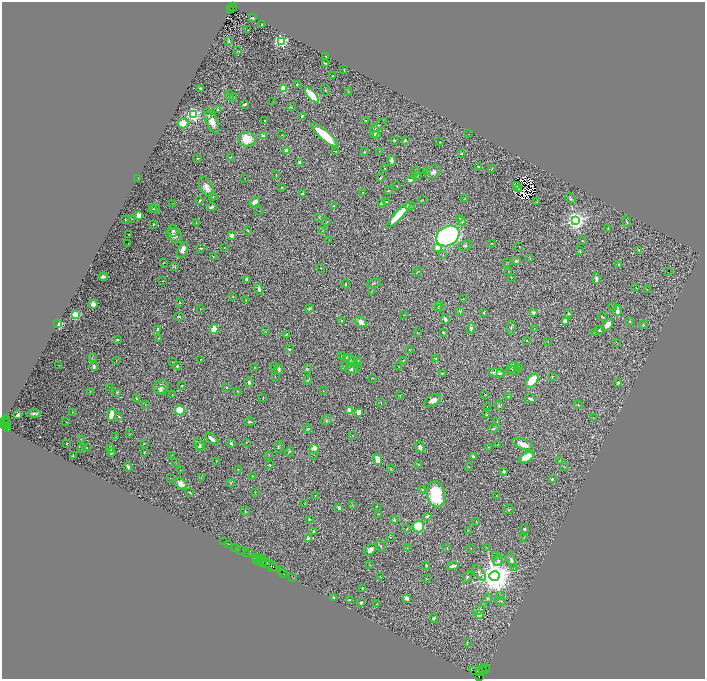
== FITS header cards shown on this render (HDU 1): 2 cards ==
NAXIS1  =                 1406
NAXIS2  =                 1353

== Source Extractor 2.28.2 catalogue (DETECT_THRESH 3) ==
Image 1406 x 1353 px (HDU 1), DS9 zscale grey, zoomed out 1/2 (1 PNG px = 2 x 2 image px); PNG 707 x 681 px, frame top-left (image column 2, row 1353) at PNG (2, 2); each listed source drawn as its Kron ellipse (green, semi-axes under 4 px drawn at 4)
Background 1.95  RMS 0.027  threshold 0.0806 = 3 sigma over >= 5 px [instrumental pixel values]
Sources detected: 465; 72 cannot appear on this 1/2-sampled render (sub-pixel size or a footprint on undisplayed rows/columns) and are neither listed nor drawn; the other 393 listed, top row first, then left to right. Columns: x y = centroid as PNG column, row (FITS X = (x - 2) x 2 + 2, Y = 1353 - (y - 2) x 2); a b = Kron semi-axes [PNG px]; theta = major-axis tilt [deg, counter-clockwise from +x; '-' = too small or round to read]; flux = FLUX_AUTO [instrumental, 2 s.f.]
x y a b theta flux
233 7 4 2 - 1200
231 9 2 1 - 250
252 18 4 2 - 5.9
262 25 2 2 - 3.7
248 30 2 1 - 1.9
228 41 4 3 - 5.7
281 41 3 3 - 1400
237 51 3 2 - 2.3
326 56 2 2 - 2.3
325 63 3 2 - 7.7
344 70 3 1 - 3.6
333 76 2 2 - 8.7
297 84 2 2 - 4.2
200 88 2 2 - 8.7
284 89 4 4 - 130
325 90 6 2 -74 4
348 91 3 2 - 2.7
230 95 5 3 - 11
312 95 9 4 -49 180
234 98 2 2 - 3.4
273 102 2 1 - 1.4
244 104 4 2 - 11
292 107 4 2 - 3.7
218 110 3 3 - 6.1
193 114 3 3 - 1700
207 115 2 2 - 5.3
302 116 3 2 - 8.4
365 120 3 2 - 2.8
211 121 13 5 -66 66
265 121 2 1 - 3.7
183 123 5 5 - 82
378 125 10 2 37 5.9
374 132 7 4 75 20
468 134 2 1 - 14
281 135 2 2 - 1.8
324 135 17 5 -41 200
377 135 4 3 - 33
263 136 3 3 - 24
247 139 8 7 - 130
394 140 3 3 - 7.3
405 140 4 3 - 12
440 142 2 1 - 2.4
287 150 3 3 - 51
336 151 2 1 - 2.3
379 151 3 2 - 2.5
364 152 3 3 - 5.2
461 153 3 3 - 8.3
230 157 2 1 - 2.4
198 158 3 2 - 4.1
391 160 5 3 - 12
300 162 3 2 - 30
478 167 3 2 - 4
385 168 2 1 - 2
492 169 3 2 - 3.2
416 171 4 3 - 4.9
426 171 2 2 - 1.8
433 172 8 6 39 21
276 175 3 2 - 3
418 175 3 3 - 4.9
138 178 3 2 - 1.5
380 178 3 1 - 4.2
245 179 2 1 - 1.8
410 180 4 3 - 19
396 186 4 2 - 3.1
516 186 2 1 - 1.7
206 187 11 6 -60 47
282 187 2 1 - 2
518 189 4 1 - 0.47
388 191 3 2 - 5.4
363 192 2 1 - 2
302 193 3 3 - 4.9
212 197 3 2 - 4.2
465 199 3 2 - 2.2
571 199 6 3 -44 11
422 200 3 2 - 2.4
200 201 3 2 - 7
255 202 6 3 39 43
386 202 3 2 - 4.4
537 202 2 2 - 1.7
173 203 2 1 - 1.6
381 204 3 2 - 4.1
334 206 3 2 - 4
410 206 5 3 - 9.7
212 207 5 3 - 15
153 209 3 2 - 3.7
155 209 4 3 - 4.7
259 211 4 1 - 2.2
139 215 2 2 - 150
399 215 17 4 46 170
319 217 4 2 - 2.9
460 218 3 2 - 3.5
131 219 2 1 - 2.7
125 220 2 1 - 2
576 220 4 3 - 3800
462 221 5 4 - 16
627 221 5 3 - 6.3
327 222 3 3 - 3.3
196 223 3 3 - 2.9
153 224 3 2 - 3.8
608 228 2 2 - 2.3
322 230 3 2 - 2
173 231 5 5 - 12
248 231 3 2 - 4.2
129 234 2 1 - 1.8
174 235 8 6 -39 30
232 235 4 3 - 38
448 236 12 9 32 1400
329 240 2 1 - 1.4
582 241 3 2 - 4.1
128 243 2 1 - 1.4
491 243 2 2 - 2.5
465 246 7 4 24 9.8
519 246 3 2 - 2.2
201 248 3 2 - 6.2
224 248 2 1 - 1.1
437 248 2 2 - 81
183 250 8 5 70 42
639 250 2 2 - 17
580 251 4 2 - 3.4
443 255 3 3 - 4.7
213 257 4 2 - 3.4
530 258 3 2 - 2.1
516 261 5 4 - 11
163 262 2 1 - 2.6
507 262 3 2 - 2.4
618 264 3 2 - 3.5
175 267 4 3 - 5.2
321 268 2 2 - 3.8
509 271 2 1 - 2.2
668 271 2 1 - 27
417 272 5 1 - 3.2
103 277 4 3 - 14
511 277 3 1 - 1.8
596 278 5 3 - 21
247 280 2 2 - 16
163 281 4 2 - 2.7
374 283 8 3 15 6.1
345 284 4 2 - 4.6
636 288 2 1 - 2
259 289 6 3 -73 14
647 289 2 1 - 1.4
372 290 3 2 - 1.7
233 297 2 2 - 4.1
463 299 2 2 - 1.8
246 300 2 1 - 1.6
180 303 2 2 - 2.5
93 304 4 4 - 30
439 306 5 1 - 2.8
613 307 4 2 - 3.4
309 308 4 2 - 6.3
439 308 3 2 - 3.7
201 309 3 2 - 1.8
459 311 4 2 - 3.9
617 311 5 2 - 46
484 312 3 3 - 6.2
533 312 2 2 - 46
568 314 3 3 - 5.4
75 315 3 3 - 530
404 315 2 2 - 2.3
179 317 5 2 - 5.8
602 317 4 2 - 5
445 319 5 3 - 15
341 320 3 2 - 2.8
565 321 3 3 - 35
630 321 3 2 - 4.8
361 322 6 4 -34 41
58 324 2 2 - 630
608 325 7 4 50 56
643 325 5 2 - 4.2
471 328 5 3 - 13
511 328 7 2 81 6.5
214 329 5 3 - 100
534 329 2 1 - 1.7
158 330 4 3 - 12
599 330 4 3 - 5.9
265 331 3 2 - 2
443 332 3 2 - 11
417 333 2 2 - 3.1
594 333 2 1 - 1.4
286 334 3 2 - 4.3
158 338 2 2 - 3.3
117 340 3 2 - 5.3
527 340 2 1 - 3
548 342 2 2 - 2.2
616 342 2 1 - 2.1
289 349 2 2 - 7.4
409 350 3 2 - 3.5
341 356 2 1 - 2.4
92 358 3 2 - 3.4
347 358 3 3 - 4.8
436 358 2 2 - 2.5
350 359 6 3 -41 6.7
200 360 2 1 - 2.3
357 360 3 2 - 3.2
403 360 2 2 - 3.5
116 361 2 1 - 1.5
173 362 2 2 - 1.7
353 362 6 4 36 12
59 365 2 1 - 1.7
94 366 4 3 - 13
177 366 4 3 - 6.8
275 366 2 1 - 12
255 367 2 2 - 2.3
344 367 3 2 - 2.9
357 367 2 1 - 2.5
399 367 2 2 - 2.1
512 368 7 4 40 9.6
518 368 5 2 - 3.1
279 369 5 3 - 13
307 369 3 3 - 4.7
351 369 6 4 -18 12
513 370 6 3 3 5.2
496 373 8 3 -9 26
500 373 3 2 - 6
442 374 3 3 - 4.9
275 377 3 2 - 2
552 377 3 2 - 3.1
372 378 2 2 - 2
308 380 4 4 - 6.3
532 381 8 5 52 180
249 382 4 3 - 16
618 383 3 3 - 11
182 386 3 2 - 2
109 387 2 1 - 0.99
161 387 8 6 19 27
226 387 2 2 - 4.4
90 391 2 2 - 4.8
161 391 6 3 -2 8.3
237 391 2 1 - 2.2
323 391 2 1 - 1.3
117 392 4 3 - 5.2
172 395 2 1 - 2.4
400 395 3 2 - 3.7
485 395 2 2 - 3
509 397 3 1 - 1.7
263 398 3 2 - 2.4
137 399 3 2 - 4.9
530 399 6 2 -25 13
433 400 9 5 30 35
380 402 2 2 - 1.6
145 404 2 1 - 1.6
499 405 5 3 - 5.6
578 405 5 2 - 4
487 407 2 1 - 2.7
180 410 5 5 - 150
349 411 4 4 - 38
72 412 2 1 - 1.7
359 412 4 4 - 44
34 413 6 3 4 14
18 415 4 3 - 20
111 415 6 3 72 65
486 415 2 2 - 20
119 417 3 2 - 4.6
594 418 2 1 - 2.4
6 419 4 2 - 490
326 420 6 3 36 6.6
497 421 3 2 - 2.9
4 422 3 2 - 330
66 422 2 1 - 4.5
249 422 5 3 - 6.7
5 424 5 3 - 1600
6 426 2 2 - 530
7 429 3 2 - 140
308 429 4 3 - 5.4
493 429 5 4 - 6.9
129 434 3 2 - 2
353 435 3 2 - 2.6
116 437 3 2 - 2.5
81 439 3 2 - 2
212 439 8 3 -40 28
246 442 2 2 - 2.4
67 443 2 1 - 3.6
144 443 2 2 - 3.3
231 443 4 3 - 6.7
200 444 7 2 -54 7.6
523 444 11 5 -23 59
498 445 2 1 - 1.4
199 447 4 3 - 5.2
278 447 6 3 83 6
420 447 6 5 - 13
489 447 2 2 - 2.4
82 448 2 1 - 1.6
87 448 2 1 - 1.1
314 448 4 4 - 82
110 449 3 2 - 22
144 452 3 2 - 4.9
289 452 5 3 - 6.7
111 453 3 2 - 12
172 455 2 2 - 1.8
269 455 2 1 - 1.7
314 455 2 1 - 9.2
73 456 2 1 - 2.9
473 456 3 2 - 11
527 457 8 4 29 130
378 459 6 4 -67 51
216 461 3 1 - 1.5
559 461 2 2 - 3
175 462 3 2 - 2.1
418 464 2 2 - 5
269 465 2 2 - 4.6
128 467 5 3 - 12
468 467 3 2 - 2.2
564 467 3 2 - 2.1
238 469 2 2 - 1.8
391 469 4 2 - 3.4
181 470 2 1 - 2.5
504 471 3 2 - 11
252 476 2 1 - 1.4
201 477 2 1 - 1.5
170 478 2 1 - 1.5
552 479 2 2 - 8.3
230 483 4 3 - 4.2
181 484 6 5 - 40
422 490 3 2 - 2.7
189 492 3 3 - 4
255 492 3 2 - 2.6
436 494 13 9 -79 300
315 495 2 1 - 1.8
497 496 2 2 - 1.9
305 504 2 2 - 1.9
353 504 3 2 - 1.8
377 506 3 2 - 1.9
339 508 4 3 - 9.1
509 509 5 3 - 5.6
245 511 4 1 - 2.6
378 514 3 2 - 2.3
427 516 4 3 - 14
309 519 2 2 - 6.4
394 520 4 3 - 5.9
476 522 3 2 - 2.8
418 527 6 5 - 210
407 529 3 2 - 2.1
525 529 3 3 - 19
468 530 3 2 - 2.5
313 531 3 3 - 6.8
390 537 2 1 - 2.9
308 538 3 2 - 73
524 538 3 3 - 4.2
224 542 3 2 - 250
228 544 2 1 - 320
381 546 6 4 -71 7.5
235 548 4 2 - 540
407 548 2 1 - 1.5
447 548 2 1 - 2.8
471 548 2 2 - 4.5
486 548 3 2 - 1.9
240 550 5 2 - 380
370 550 7 4 40 37
249 553 2 1 - 53
247 554 3 1 - 310
496 555 4 3 - 4.1
255 558 3 1 - 500
257 558 3 2 - 370
260 559 3 2 - 250
262 559 3 2 - 400
258 560 5 1 - 350
511 560 8 4 -74 22
498 561 5 4 - 15
262 562 4 1 - 690
266 564 3 2 - 660
271 565 11 3 -33 1300
370 565 2 2 - 2.2
426 565 2 2 - 8
453 566 6 3 5 15
273 567 2 1 - 82
514 568 3 3 - 6.3
282 570 2 1 - 230
479 573 9 4 -53 19
284 574 4 1 - 300
494 576 5 5 - 14000
292 577 3 2 - 430
380 577 2 2 - 3
467 577 6 3 55 7.2
426 579 3 1 - 1.6
362 589 3 2 - 5.6
500 595 4 3 - 3.9
334 598 3 2 - 5.8
407 598 2 2 - 74
487 599 5 3 - 7.6
349 600 3 2 - 8.2
500 601 5 3 - 6.7
361 603 2 2 - 43
377 604 2 1 - 1.9
479 610 6 4 22 9.2
479 615 2 2 - 96
434 618 4 3 - 6.8
467 643 4 2 - 3.5
486 667 3 2 - 200
483 670 3 2 - 1700
485 670 3 2 - 230
477 671 8 4 -8 1300
480 673 2 1 - 1300
479 677 3 2 - 440
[72 sub-pixel or undisplayed-footprint detections neither listed nor drawn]